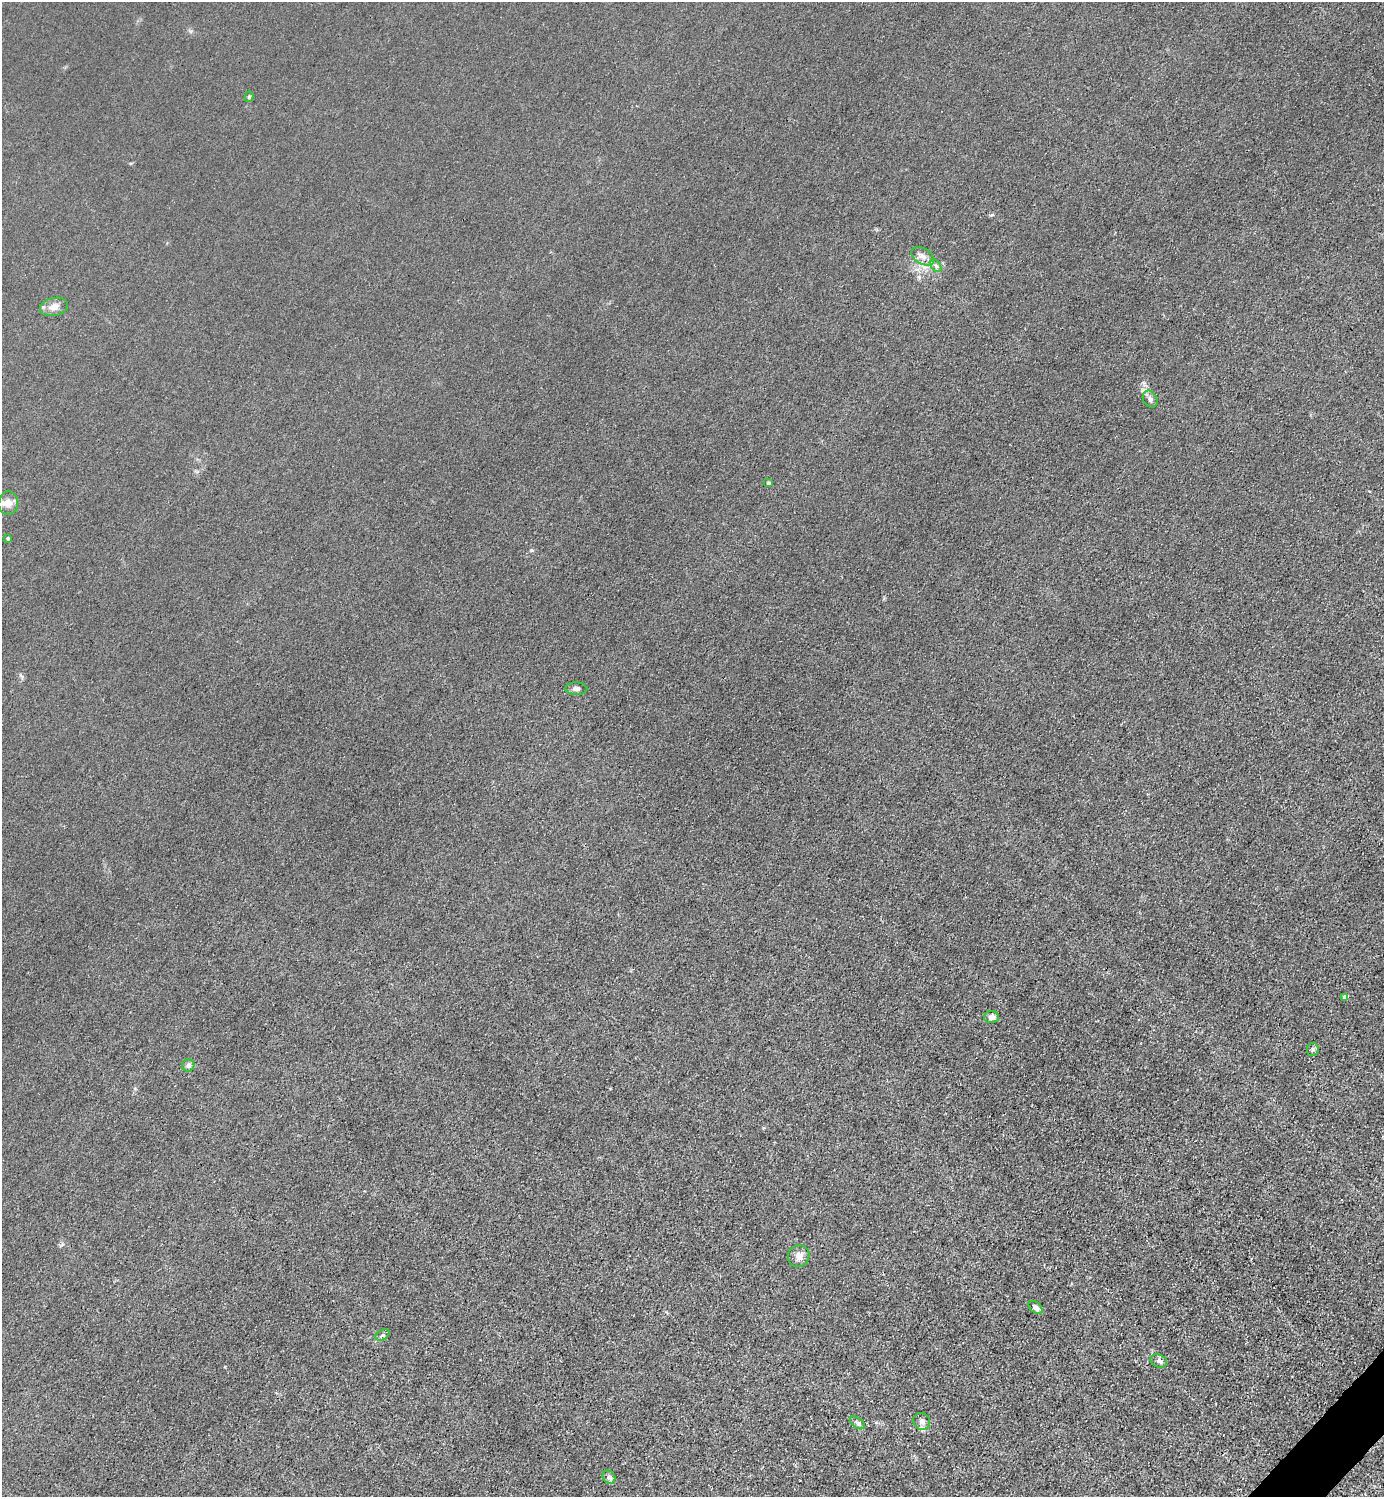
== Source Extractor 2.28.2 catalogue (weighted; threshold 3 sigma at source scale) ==
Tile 6 of 4 x 4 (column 2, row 2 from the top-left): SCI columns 1683-3064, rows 2993-4487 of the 5985 x 5985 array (HDU 1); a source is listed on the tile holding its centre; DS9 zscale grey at full resolution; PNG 1386 x 1499 px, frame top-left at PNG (2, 2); each listed source drawn as its Kron ellipse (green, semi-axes under 4 px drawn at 4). Shown black and unused: <1% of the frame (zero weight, under 3 of 4 exposures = <1% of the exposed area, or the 3 px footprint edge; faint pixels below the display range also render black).
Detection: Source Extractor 2.28.2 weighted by HDU 2 'WHT'; one run over the whole footprint, this tile lists its part. Background 0.0222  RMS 0.0063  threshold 0.0285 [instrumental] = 3 sigma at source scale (4.5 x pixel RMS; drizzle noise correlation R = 1.50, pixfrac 1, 0.05/0.05 arcsec/px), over >= 5 px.
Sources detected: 21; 1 inside a brighter listed object's ellipse — not listed separately; the other 20 listed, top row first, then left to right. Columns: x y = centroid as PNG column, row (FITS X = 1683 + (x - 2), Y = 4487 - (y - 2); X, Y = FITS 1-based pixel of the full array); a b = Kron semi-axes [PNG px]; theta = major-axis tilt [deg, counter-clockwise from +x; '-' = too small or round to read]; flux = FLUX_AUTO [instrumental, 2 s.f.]
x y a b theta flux
249 97 5 4 - 1
923 256 12 8 -31 4.3
936 266 7 4 -55 1.5
54 307 14 9 13 5
1150 399 9 6 -58 2.5
768 483 5 4 - 0.89
8 503 12 10 85 4.4
8 539 4 3 - 0.74
576 689 11 6 -2 2.4
1345 997 4 4 - 3.1
991 1017 7 6 - 3
1313 1049 7 6 - 1.4
188 1065 6 6 - 2.4
799 1256 11 10 - 4.7
1036 1307 8 5 -39 2.5
382 1335 8 5 27 1.2
1159 1361 8 6 -26 2.1
922 1421 9 8 - 2.6
857 1423 8 5 -37 1.5
609 1477 7 6 - 1.6